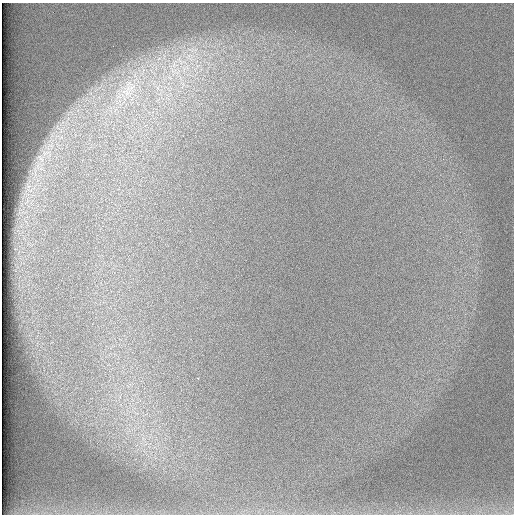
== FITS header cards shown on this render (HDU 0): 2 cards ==
NAXIS1  =                  512 /
NAXIS2  =                  512 /

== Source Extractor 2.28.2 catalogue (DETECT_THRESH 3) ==
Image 512 x 512 px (HDU 0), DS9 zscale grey, 1 PNG px = 1 image px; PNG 516 x 516 px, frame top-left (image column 1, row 512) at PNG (2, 3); no overlay
Background 97.2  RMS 2.9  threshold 8.75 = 3 sigma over >= 5 px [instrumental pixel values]
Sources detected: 5; all 5 listed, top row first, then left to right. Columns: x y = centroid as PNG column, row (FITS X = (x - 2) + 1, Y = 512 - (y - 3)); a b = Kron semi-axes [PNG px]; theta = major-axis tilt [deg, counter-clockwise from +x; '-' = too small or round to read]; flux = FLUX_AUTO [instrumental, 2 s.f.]
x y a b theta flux
190 57 17 14 -23 4800
181 61 22 9 -26 4000
174 71 11 8 -11 1800
127 93 7 4 72 690
91 513 13 3 15 710